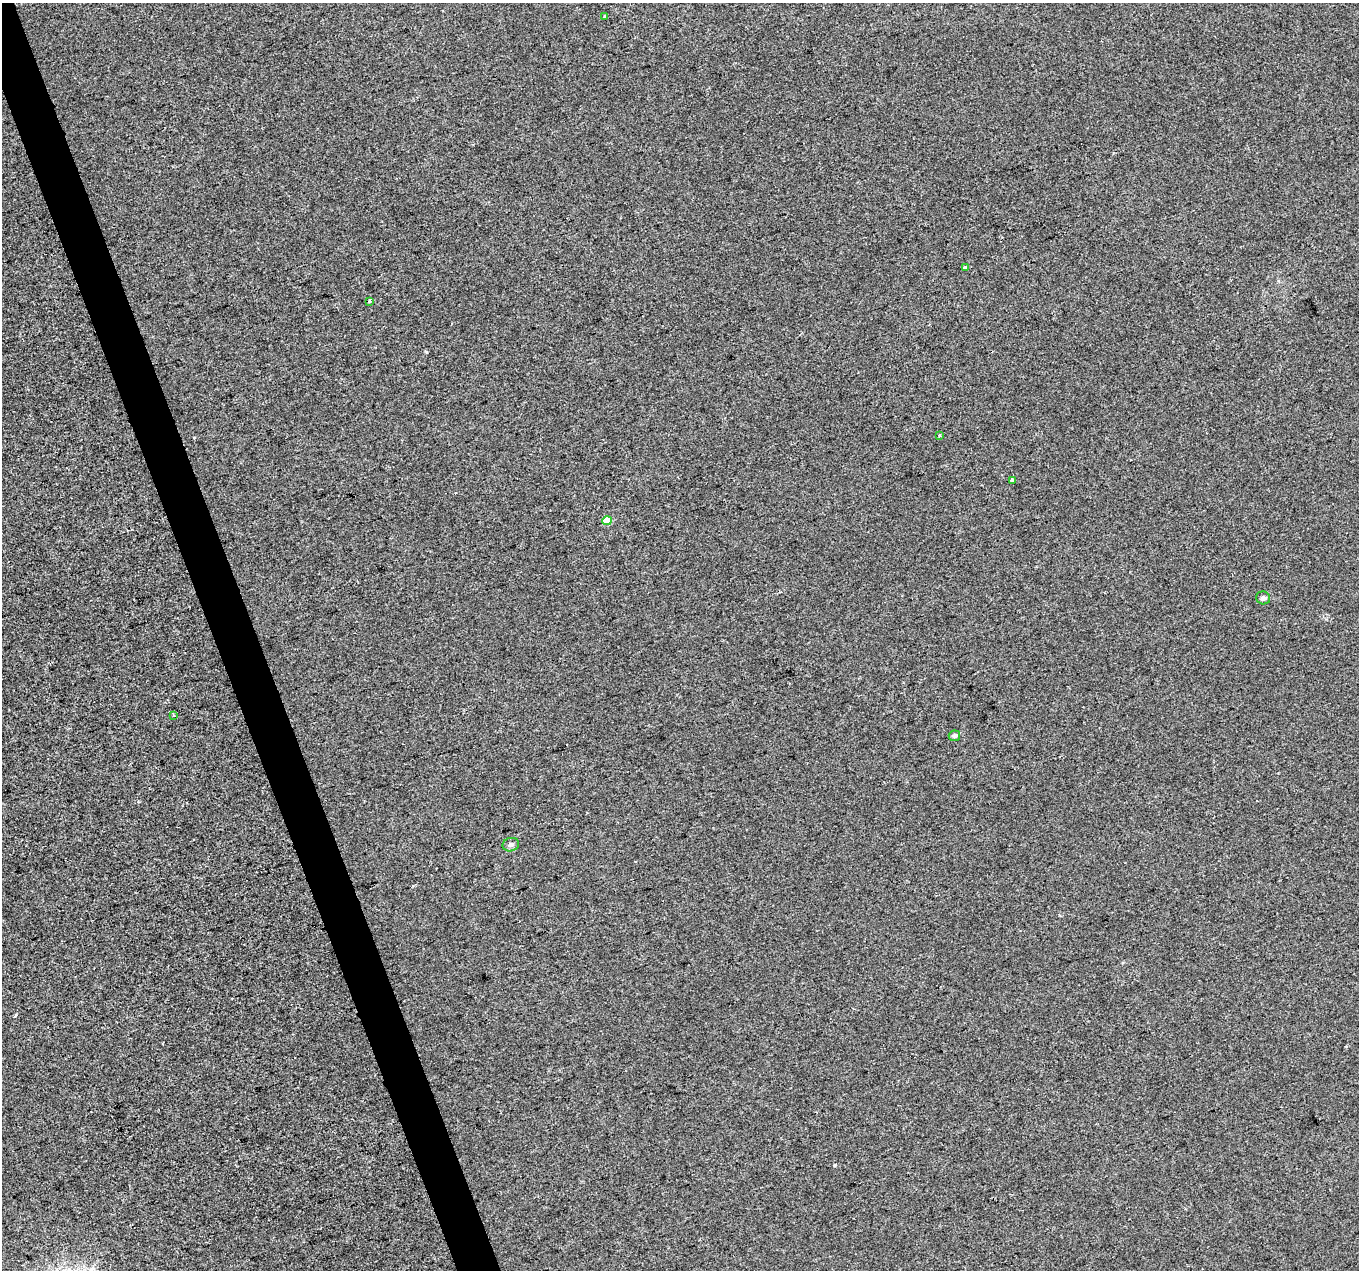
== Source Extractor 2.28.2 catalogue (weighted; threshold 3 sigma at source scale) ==
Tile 11 of 4 x 4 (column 3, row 3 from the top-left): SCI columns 2716-4072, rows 1390-2657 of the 5430 x 5260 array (HDU 1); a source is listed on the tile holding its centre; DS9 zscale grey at full resolution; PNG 1361 x 1272 px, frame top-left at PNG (2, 3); each listed source drawn as its Kron ellipse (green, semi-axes under 4 px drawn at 4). Shown black and unused: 3% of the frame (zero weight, under 2 of 3 exposures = <1% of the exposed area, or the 3 px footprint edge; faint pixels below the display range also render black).
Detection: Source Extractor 2.28.2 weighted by HDU 2 'WHT'; one run over the whole footprint, this tile lists its part. Background -1.98e-04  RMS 0.0056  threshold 0.025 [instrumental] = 3 sigma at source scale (4.5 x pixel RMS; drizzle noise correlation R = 1.50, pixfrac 1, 0.0396/0.0396 arcsec/px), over >= 5 px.
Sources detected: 10; all 10 listed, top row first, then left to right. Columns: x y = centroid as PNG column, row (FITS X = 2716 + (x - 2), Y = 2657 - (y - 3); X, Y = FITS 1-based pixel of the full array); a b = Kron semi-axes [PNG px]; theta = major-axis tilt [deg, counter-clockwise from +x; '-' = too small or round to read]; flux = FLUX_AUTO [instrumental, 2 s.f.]
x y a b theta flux
604 16 3 3 - 2.7
965 267 3 3 - 1.1
370 301 3 3 - 0.92
939 435 3 3 - 0.83
1012 480 4 3 - 10
607 521 5 4 - 12
1263 598 7 6 - 2
173 716 3 3 - 1.9
954 736 6 5 - 1.8
511 845 8 6 15 1.6
Unlisted compact peaks at least as high as the median listed source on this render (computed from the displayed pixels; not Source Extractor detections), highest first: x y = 835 1165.